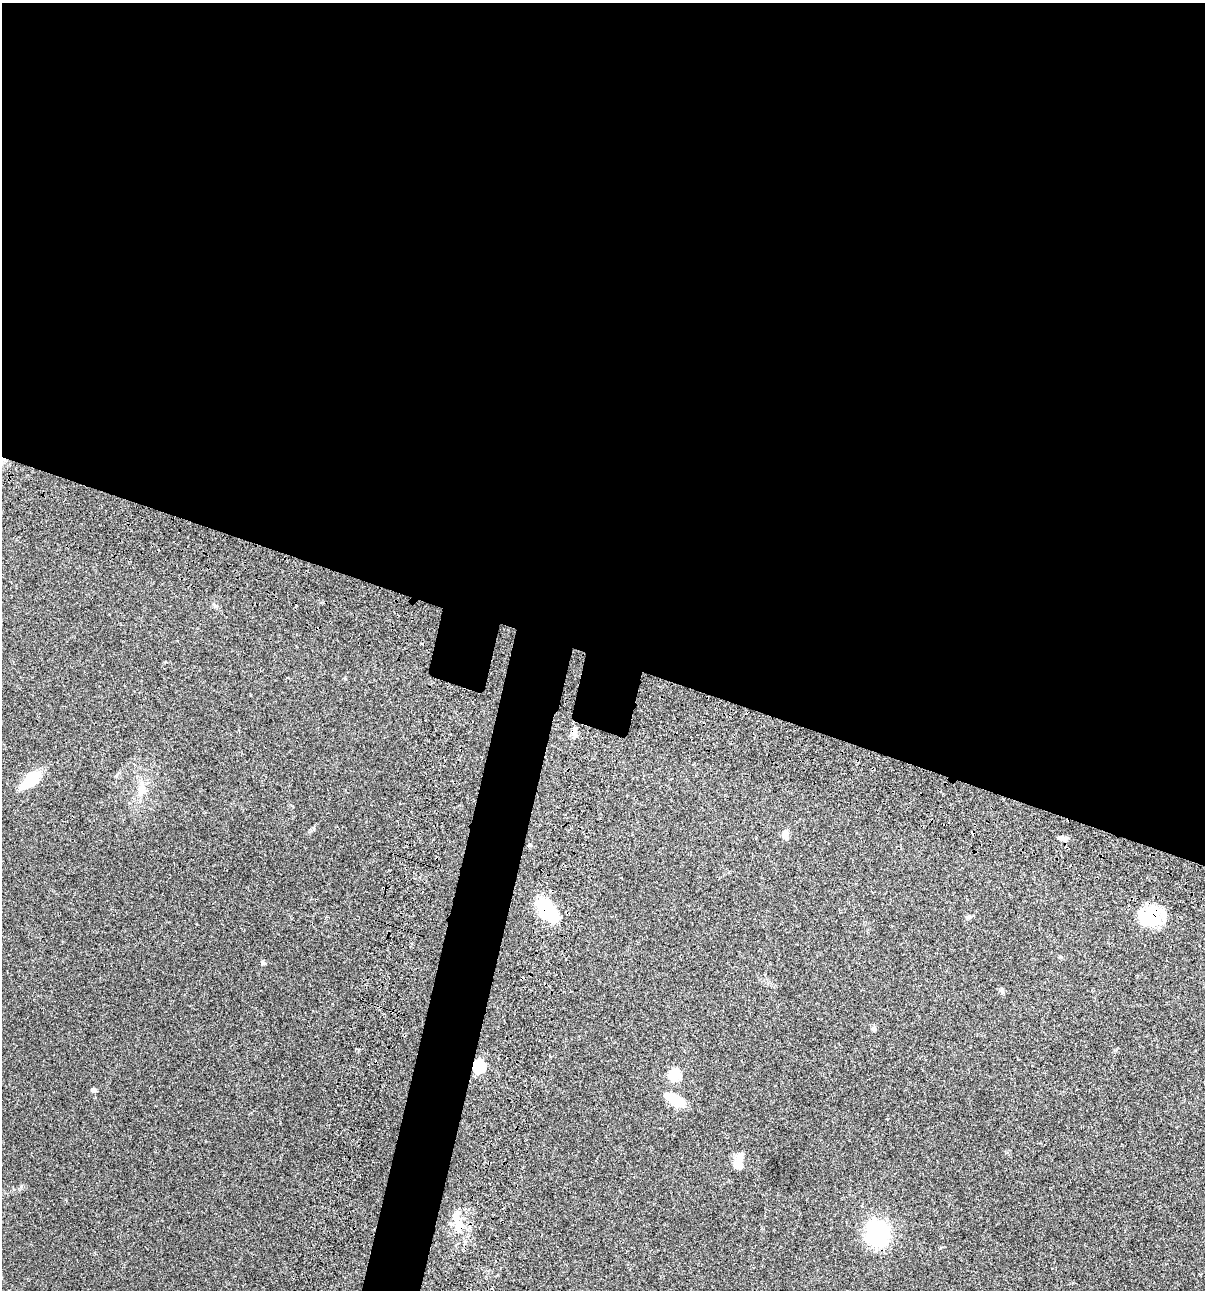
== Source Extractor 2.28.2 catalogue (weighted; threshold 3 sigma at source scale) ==
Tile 3 of 4 x 4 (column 3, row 1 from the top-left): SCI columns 2641-3843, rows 3985-5272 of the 5404 x 5390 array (HDU 1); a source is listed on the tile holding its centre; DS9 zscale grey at full resolution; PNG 1207 x 1292 px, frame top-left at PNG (2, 3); no overlay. Shown black and unused: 54% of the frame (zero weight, under 3 of 4 exposures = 9% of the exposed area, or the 3 px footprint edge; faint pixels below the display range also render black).
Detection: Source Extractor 2.28.2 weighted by HDU 2 'WHT'; one run over the whole footprint, this tile lists its part. Background 0.047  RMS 0.0061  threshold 0.0276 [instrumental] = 3 sigma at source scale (4.5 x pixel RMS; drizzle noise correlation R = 1.50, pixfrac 1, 0.05/0.05 arcsec/px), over >= 5 px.
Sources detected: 25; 2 inside a brighter object's white glare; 1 cosmic-ray / hot-pixel residue — not listed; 1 inside a brighter listed object's ellipse — not listed separately; the other 21 listed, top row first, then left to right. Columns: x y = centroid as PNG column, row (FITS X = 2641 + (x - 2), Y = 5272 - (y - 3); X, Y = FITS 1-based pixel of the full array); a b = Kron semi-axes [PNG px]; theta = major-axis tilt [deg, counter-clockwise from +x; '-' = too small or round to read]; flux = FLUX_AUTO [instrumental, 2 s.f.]
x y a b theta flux
574 732 13 7 87 3.4
31 779 23 10 41 19
141 790 19 11 82 7.6
785 835 10 8 76 3.5
1063 838 11 6 -18 2.2
530 845 5 3 - 0.56
554 917 6 6 - 33
968 917 8 6 32 1.3
1151 917 31 21 18 24
1060 957 7 3 -9 0.77
263 962 5 5 - 1
1002 991 9 6 -62 1.3
873 1029 6 5 - 1
479 1066 6 6 - 60
675 1075 6 6 - 45
94 1090 6 6 - 1.3
676 1099 31 11 -36 8.7
740 1157 15 8 66 4.5
738 1165 13 8 -29 5
459 1226 14 10 61 7.8
877 1233 20 18 71 73
Overlapping masked pixels (flux is a lower limit): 4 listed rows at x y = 574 732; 1151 917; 479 1066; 459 1226
Unlisted compact peaks at least as high as the median listed source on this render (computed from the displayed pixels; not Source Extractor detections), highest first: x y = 21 1186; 345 679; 1115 1050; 314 829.